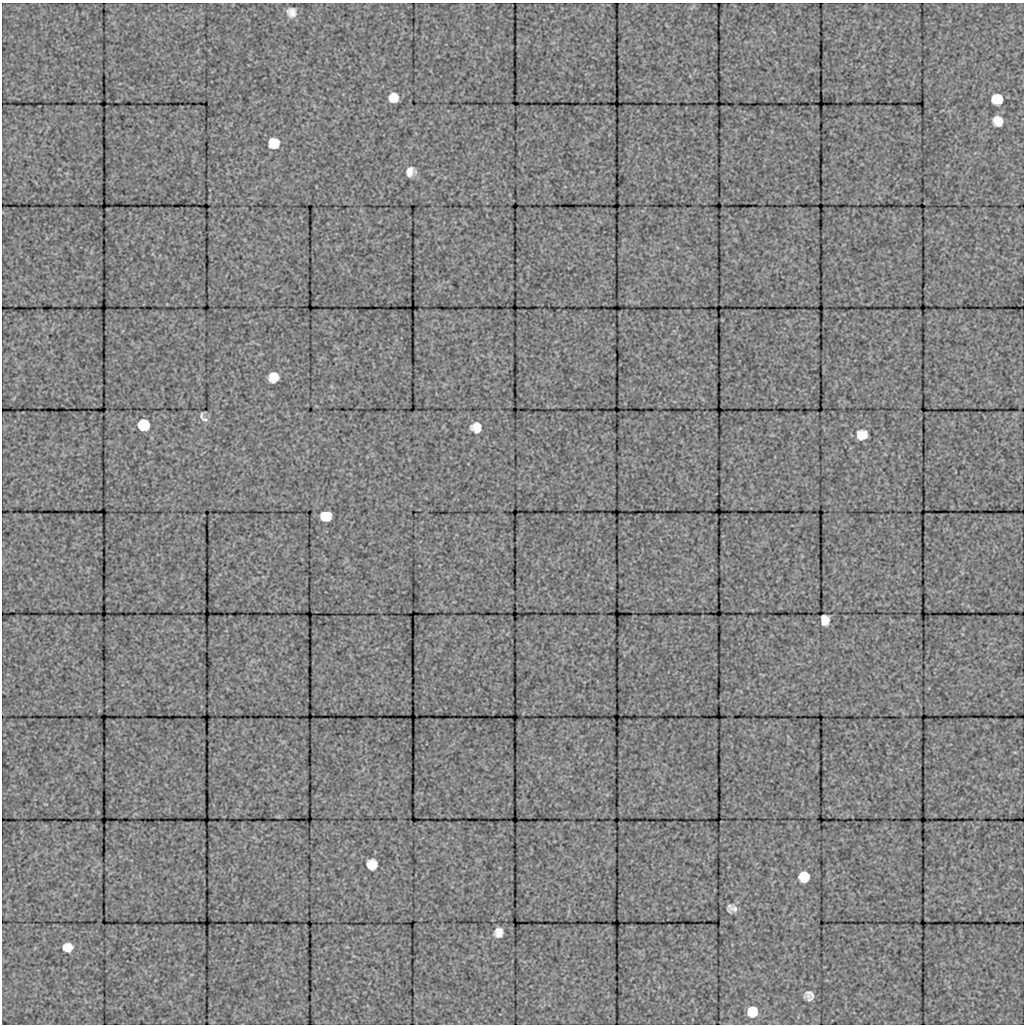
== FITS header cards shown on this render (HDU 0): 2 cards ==
NAXIS1  =                 1022 / length of data axis 1
NAXIS2  =                 1022 / length of data axis 2

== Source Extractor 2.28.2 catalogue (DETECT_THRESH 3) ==
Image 1022 x 1022 px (HDU 0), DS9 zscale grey, 1 PNG px = 1 image px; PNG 1026 x 1026 px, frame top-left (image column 1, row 1022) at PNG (2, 3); no overlay
Background 149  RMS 3.9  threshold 11.6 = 3 sigma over >= 5 px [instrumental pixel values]
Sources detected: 21; all 21 listed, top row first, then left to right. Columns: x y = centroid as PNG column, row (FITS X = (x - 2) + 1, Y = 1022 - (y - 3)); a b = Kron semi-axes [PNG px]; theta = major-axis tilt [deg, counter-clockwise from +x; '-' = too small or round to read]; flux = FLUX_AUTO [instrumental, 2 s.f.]
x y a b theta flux
291 12 8 7 - 1500
394 98 9 8 - 2400
997 99 10 9 - 3300
998 121 9 8 - 2200
274 143 9 9 - 2700
410 172 14 11 57 2100
273 377 12 11 - 2800
201 416 9 4 86 590
205 419 9 7 -8 890
144 425 13 12 - 4000
476 427 14 14 - 2900
862 435 14 12 8 3200
326 516 10 9 - 4000
825 620 9 8 - 2000
372 864 12 12 - 2700
804 877 13 13 - 3700
734 909 15 8 11 1800
498 932 14 12 77 2200
67 947 9 8 - 2000
809 995 9 8 - 1400
752 1012 9 9 - 2700